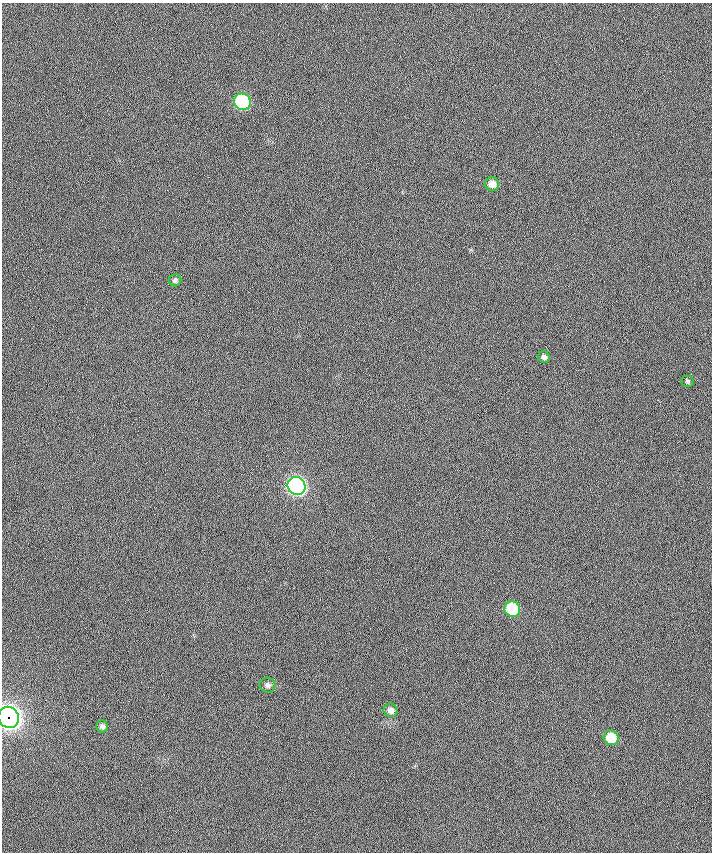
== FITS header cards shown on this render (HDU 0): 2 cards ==
NAXIS1  =                  710 /
NAXIS2  =                  850 /

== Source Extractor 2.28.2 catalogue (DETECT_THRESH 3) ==
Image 710 x 850 px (HDU 0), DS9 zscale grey, 1 PNG px = 1 image px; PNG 714 x 854 px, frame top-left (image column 1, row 850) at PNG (2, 3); each listed source drawn as its Kron ellipse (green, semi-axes under 4 px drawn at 4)
Background 0.246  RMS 14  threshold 42.7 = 3 sigma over >= 5 px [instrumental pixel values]
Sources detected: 12; all 12 listed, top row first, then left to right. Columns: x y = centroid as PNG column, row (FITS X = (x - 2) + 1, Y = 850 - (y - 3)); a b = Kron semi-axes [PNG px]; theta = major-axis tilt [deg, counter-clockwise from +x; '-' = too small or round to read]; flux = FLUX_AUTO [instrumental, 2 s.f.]
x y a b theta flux
242 102 8 8 - 110000
492 184 7 7 - 7400
175 280 6 6 - 2100
544 357 6 5 - 2600
687 381 6 5 - 1600
297 486 9 8 - 360000
512 609 8 7 - 56000
267 685 8 7 - 3200
390 710 7 6 - 4600
9 717 11 10 - 860000
102 726 6 5 - 3000
611 738 7 7 - 25000
At the frame edge (FLAGS 8, measured only in part): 1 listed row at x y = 9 717